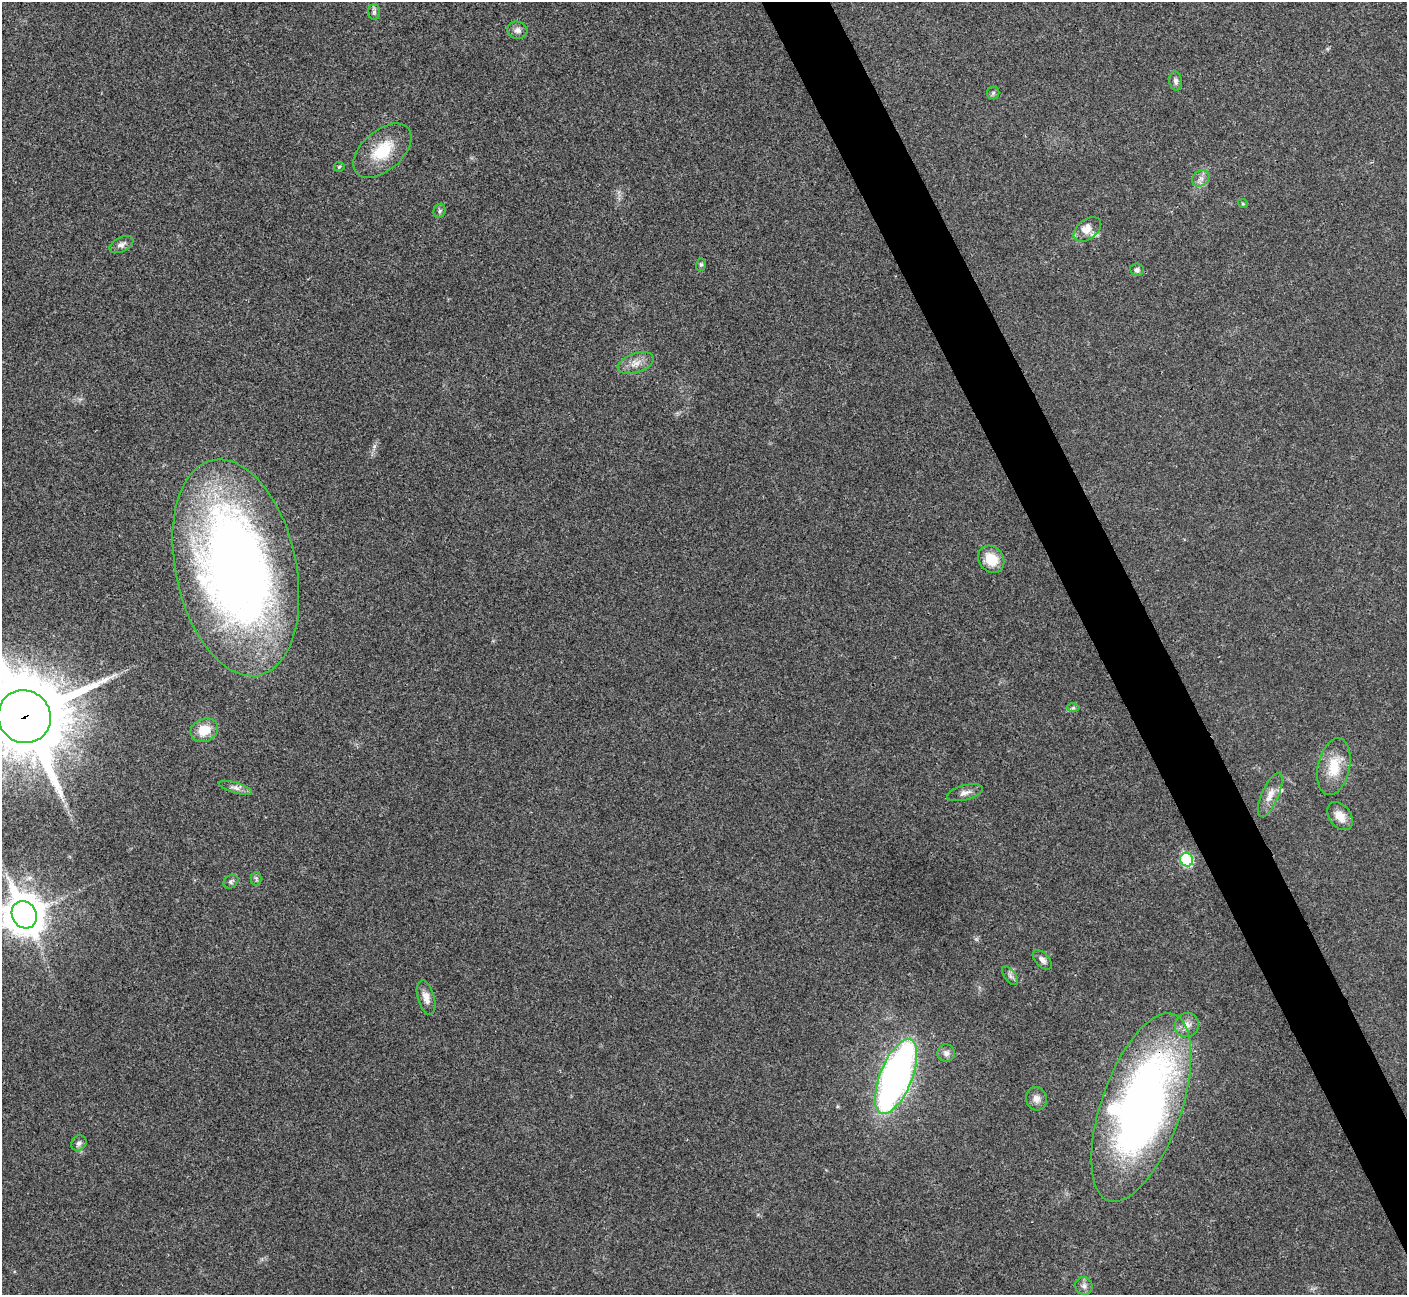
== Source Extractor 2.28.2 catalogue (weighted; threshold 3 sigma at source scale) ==
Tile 6 of 4 x 4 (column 2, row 2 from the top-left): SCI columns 1408-2812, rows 2744-4036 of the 5630 x 5618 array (HDU 1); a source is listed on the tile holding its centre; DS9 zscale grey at full resolution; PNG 1409 x 1297 px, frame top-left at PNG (2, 2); each listed source drawn as its Kron ellipse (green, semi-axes under 4 px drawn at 4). Shown black and unused: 4% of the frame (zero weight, under 3 of 4 exposures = <1% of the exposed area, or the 3 px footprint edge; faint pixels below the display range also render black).
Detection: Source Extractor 2.28.2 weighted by HDU 2 'WHT'; one run over the whole footprint, this tile lists its part. Background 0.0219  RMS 0.0039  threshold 0.0177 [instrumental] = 3 sigma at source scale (4.5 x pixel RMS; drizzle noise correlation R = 1.50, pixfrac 1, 0.05/0.05 arcsec/px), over >= 5 px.
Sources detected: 43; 5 inside a brighter listed object's ellipse — not listed separately; the other 38 listed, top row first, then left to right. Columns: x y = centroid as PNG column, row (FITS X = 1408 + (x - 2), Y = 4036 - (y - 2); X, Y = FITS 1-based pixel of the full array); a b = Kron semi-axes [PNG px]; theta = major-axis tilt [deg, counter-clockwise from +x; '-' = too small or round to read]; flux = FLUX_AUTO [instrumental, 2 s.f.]
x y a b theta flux
374 12 8 6 88 0.99
517 30 10 8 -14 2.1
1176 81 9 6 -80 1.3
993 93 6 6 - 0.78
382 151 34 20 41 15
339 167 5 5 - 0.5
1201 178 9 7 42 1.9
1243 204 5 3 - 0.35
440 211 7 6 - 0.9
1087 229 16 9 38 3.6
121 245 13 7 26 1.8
701 264 6 5 - 0.7
1137 270 7 6 - 1.4
636 363 19 9 19 3.9
991 559 14 12 -52 8.8
236 568 110 60 -78 360
1073 708 6 4 2 0.62
24 717 27 26 - 5400
204 730 14 11 23 7.4
1334 767 29 16 78 11
235 788 17 5 -16 2
965 793 18 7 15 2.4
1270 795 23 8 66 4.1
1340 816 16 10 -52 4.7
1187 860 7 6 - 34
256 879 7 5 89 0.78
231 882 8 6 36 0.9
24 915 14 12 -63 1000
1042 960 12 6 -46 1.8
1010 976 11 5 -52 1.3
426 998 17 8 -74 3.1
1187 1025 12 11 - 3.5
946 1053 9 8 - 1.7
896 1076 40 16 68 190
1036 1099 12 10 -76 2.6
1141 1107 99 40 71 250
79 1143 8 7 - 1.4
1084 1286 9 8 - 1.7
Overlapping masked pixels (flux is a lower limit): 3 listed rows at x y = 24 717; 24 915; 1141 1107
Isophote crosses this tile's border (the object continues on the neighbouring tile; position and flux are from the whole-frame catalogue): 1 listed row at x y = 24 717